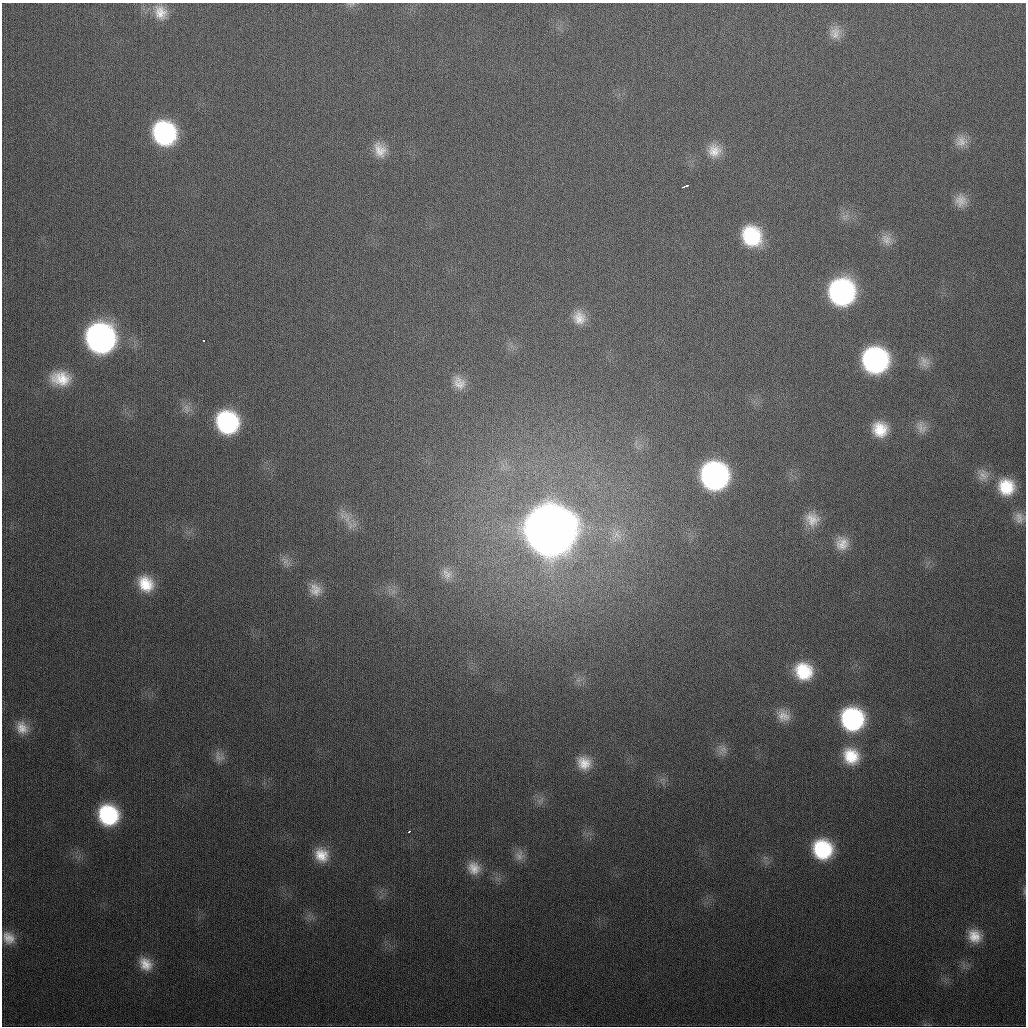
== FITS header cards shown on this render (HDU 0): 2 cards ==
NAXIS1  =                 1024
NAXIS2  =                 1024

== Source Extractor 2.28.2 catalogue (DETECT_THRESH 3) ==
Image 1024 x 1024 px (HDU 0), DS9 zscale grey, 1 PNG px = 1 image px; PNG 1028 x 1028 px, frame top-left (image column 1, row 1024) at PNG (2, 3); no overlay
Background 340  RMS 13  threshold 39.2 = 3 sigma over >= 5 px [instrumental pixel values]
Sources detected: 58; all 58 listed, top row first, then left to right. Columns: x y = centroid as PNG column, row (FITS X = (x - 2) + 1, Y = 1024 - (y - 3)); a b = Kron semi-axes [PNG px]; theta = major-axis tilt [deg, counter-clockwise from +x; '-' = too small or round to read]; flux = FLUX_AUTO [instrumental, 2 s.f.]
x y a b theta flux
351 4 11 4 22 2.1e+03
160 12 21 17 -61 1.7e+04
835 33 18 14 82 1.1e+04
164 133 20 18 -60 1.4e+05
961 141 17 16 - 1.1e+04
380 150 20 15 -67 1.5e+04
714 151 18 17 - 1.5e+04
685 186 6 3 21 4.2e+03
961 201 17 15 -71 1.1e+04
845 217 10 7 46 4.6e+03
751 236 19 17 -58 6.0e+04
887 240 18 13 -50 9.3e+03
842 292 19 19 - 2.4e+05
579 318 19 16 -63 1.5e+04
100 338 20 19 - 4.2e+05
203 340 3 3 - 4.4e+03
875 360 19 18 - 2.3e+05
924 361 18 14 -44 9.3e+03
61 378 24 17 -5 2.7e+04
459 383 19 15 -54 1.3e+04
186 408 14 9 -70 6.3e+03
227 422 19 17 -56 1.2e+05
921 427 17 13 -66 8.8e+03
880 429 17 16 - 2.4e+04
983 475 16 14 -76 8.9e+03
714 476 20 19 - 3.1e+05
1006 487 18 17 - 3.1e+04
344 515 18 9 -7 8.8e+03
1019 518 15 11 -72 7.3e+03
812 519 20 17 -43 1.6e+04
350 525 20 13 -16 1.1e+04
550 530 23 22 - 6.6e+06
617 535 16 15 - 1.4e+04
842 543 17 16 - 1.3e+04
286 562 18 8 -49 6.3e+03
448 575 17 12 34 9.6e+03
146 584 20 17 -52 2.7e+04
315 590 18 15 -49 1.2e+04
393 592 7 4 19 2.8e+03
804 671 18 16 -38 4.0e+04
783 716 17 14 -45 1.1e+04
852 719 19 18 - 1.4e+05
22 728 19 16 -57 1.4e+04
723 750 15 13 -86 7.2e+03
851 756 21 18 -53 3.0e+04
219 757 16 12 -50 7.3e+03
584 763 19 17 -42 1.7e+04
540 800 14 5 42 3.8e+03
108 815 18 16 -52 8.6e+04
409 832 3 3 - 1.5e+03
822 849 18 17 - 7.0e+04
321 855 17 15 -56 1.9e+04
519 856 15 12 81 7.1e+03
474 868 17 14 -50 1.3e+04
1024 891 10 4 -86 1.7e+03
975 936 17 15 -36 1.7e+04
8 938 16 13 -42 1.2e+04
145 964 18 15 -46 1.6e+04
At the frame edge (FLAGS 8, measured only in part): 2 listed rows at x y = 351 4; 1024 891